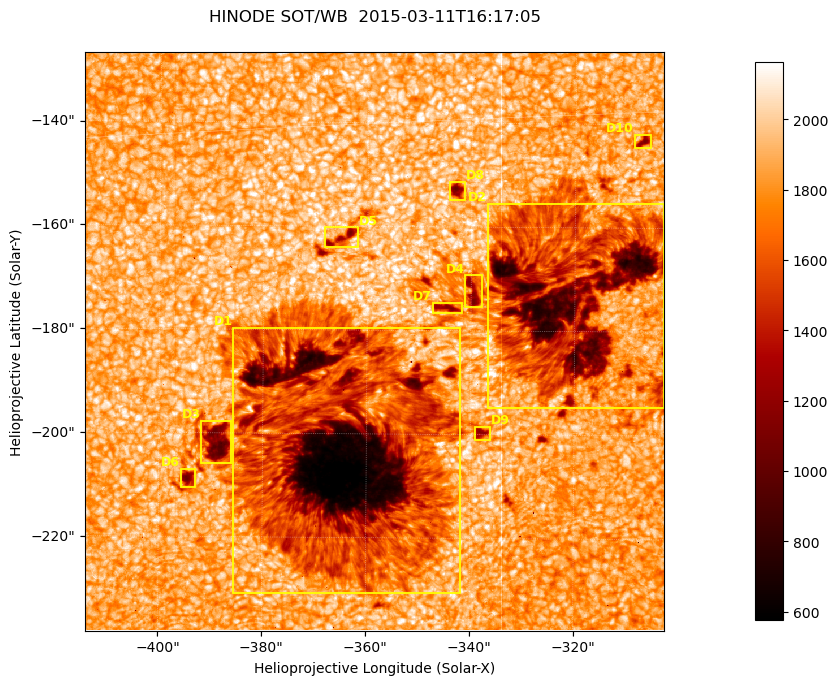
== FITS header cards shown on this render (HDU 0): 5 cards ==
TELESCOP= 'HINODE'
INSTRUME= 'SOT/WB'
DATE_OBS= '2015-03-11T16:17:05.882'
CTYPE1  = 'Solar-X'
CTYPE2  = 'Solar-Y'

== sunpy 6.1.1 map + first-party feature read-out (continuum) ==
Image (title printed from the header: HINODE SOT/WB  2015-03-11T16:17:05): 1024 x 1024 px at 0.109 arcsec/px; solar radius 966 arcsec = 8862 px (partial field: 0.4% of the solar disc is inside the frame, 100% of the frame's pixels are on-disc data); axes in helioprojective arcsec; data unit not stated in the header (colour bar unlabelled)
Orientation: roll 0.412 deg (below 1 deg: not rotated)
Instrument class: CONTINUUM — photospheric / low-chromospheric filtergram (red cont 6684): granulation and sunspots, dark-feature search
Dark features (sunspots / pores): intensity divided by the frame's on-disc median (partial field: no limb-darkening profile); reference = the frame's on-disc median (the 8%-of-disc-diameter window exceeds this field); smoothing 3 px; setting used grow <= 0.84, no closing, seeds <= 0.84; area >= 262 px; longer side >= 12 px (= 1.3 arcsec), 6 px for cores <= 0.7; partial field; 10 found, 10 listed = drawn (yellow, D1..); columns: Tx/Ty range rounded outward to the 1 arcsec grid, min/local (2 s.f., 1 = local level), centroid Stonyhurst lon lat
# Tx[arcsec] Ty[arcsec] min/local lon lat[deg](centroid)
D1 -386..-341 -231..-179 0.26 -23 -19
D2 -337..-302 -195..-155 0.36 -20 -17
D3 -392..-386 -206..-197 0.5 -25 -19
D4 -342..-338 -176..-169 0.59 -21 -17
D5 -369..-361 -165..-160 0.59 -23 -16
D6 -396..-393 -211..-207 0.56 -25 -19
D7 -348..-341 -177..-174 0.6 -22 -17
D8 -345..-341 -155..-151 0.55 -22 -16
D9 -340..-336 -201..-198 0.62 -22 -19
D10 -309..-305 -145..-141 0.59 -19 -15